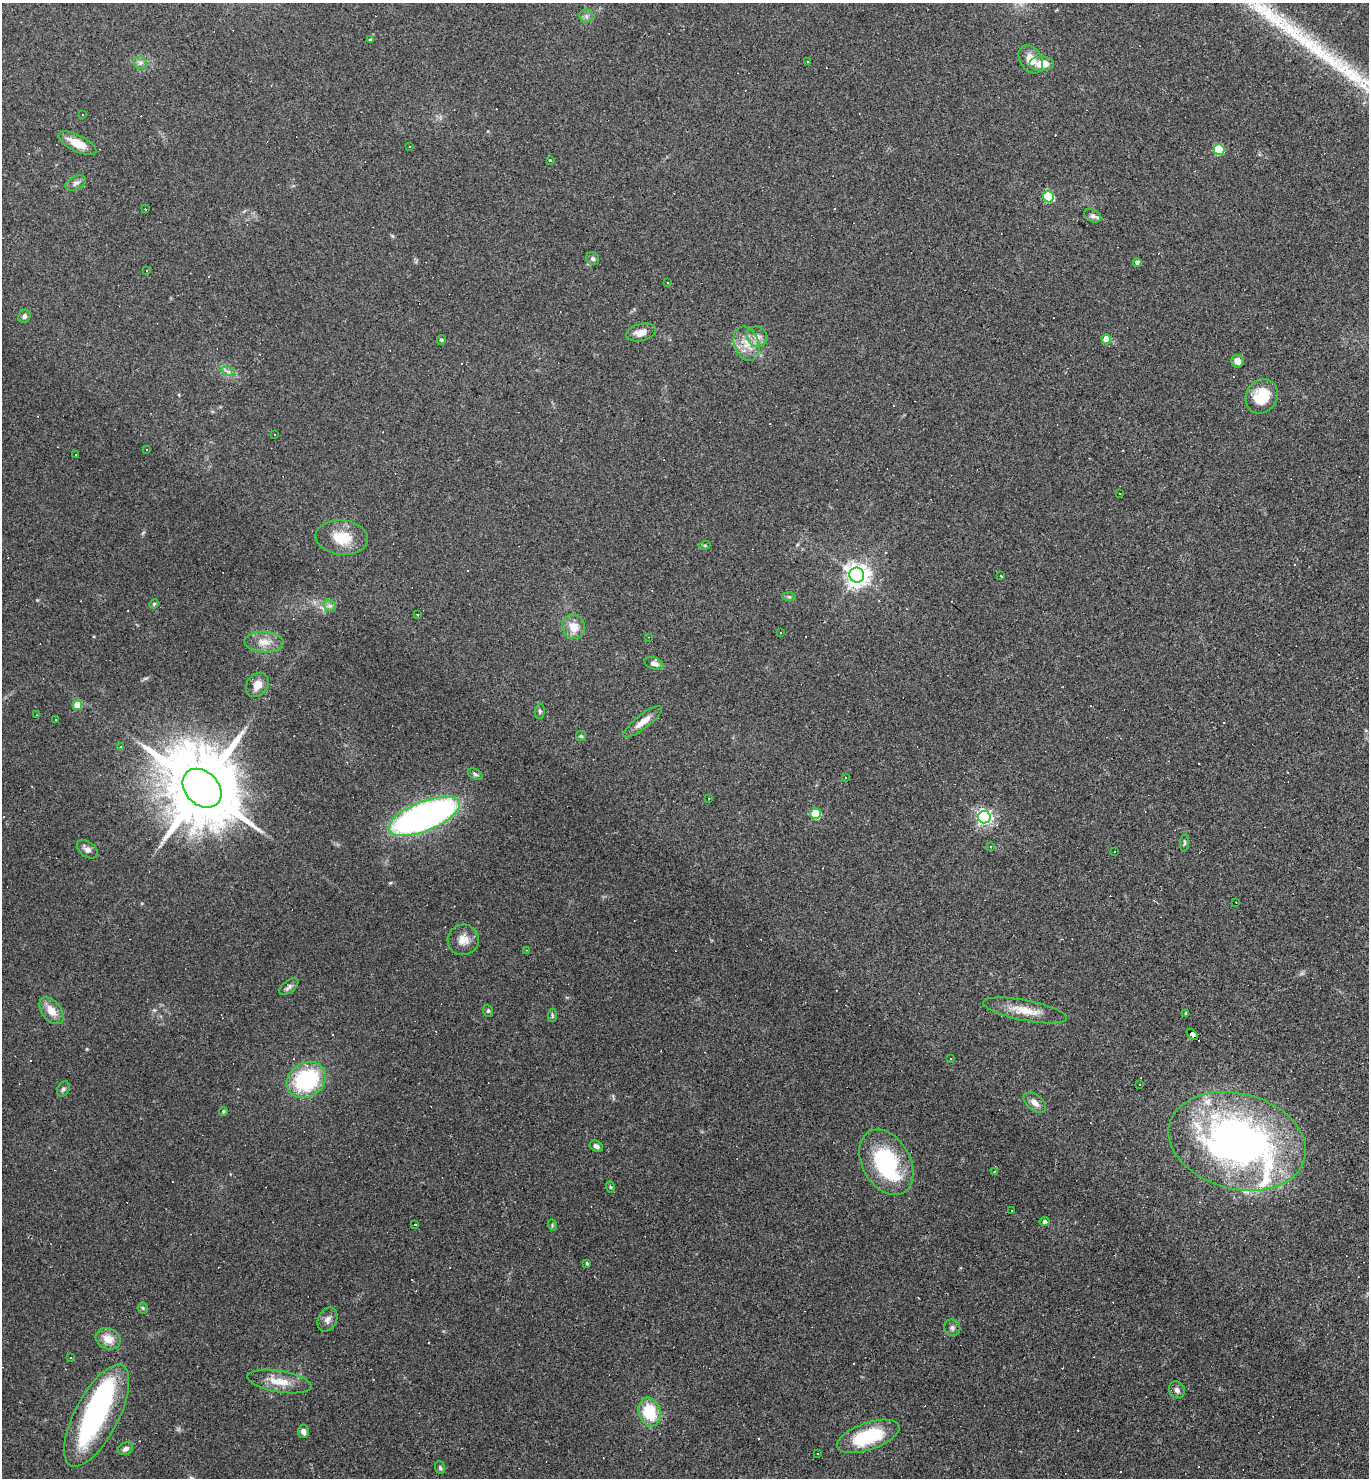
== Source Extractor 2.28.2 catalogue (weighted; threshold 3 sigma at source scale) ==
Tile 6 of 4 x 4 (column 2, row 2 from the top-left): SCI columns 1516-2882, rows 2951-4426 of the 5906 x 5901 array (HDU 1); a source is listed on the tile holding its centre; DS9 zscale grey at full resolution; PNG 1371 x 1480 px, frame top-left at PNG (2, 3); each listed source drawn as its Kron ellipse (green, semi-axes under 4 px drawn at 4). Shown black and unused: <1% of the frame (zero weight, under 3 of 4 exposures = <1% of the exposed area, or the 3 px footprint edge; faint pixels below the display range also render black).
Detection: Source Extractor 2.28.2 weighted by HDU 2 'WHT'; one run over the whole footprint, this tile lists its part. Background 0.0579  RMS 0.0069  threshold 0.0309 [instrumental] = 3 sigma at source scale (4.5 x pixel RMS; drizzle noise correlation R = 1.50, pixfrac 1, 0.05/0.05 arcsec/px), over >= 5 px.
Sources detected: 162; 2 inside a brighter object's white glare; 52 cosmic-ray / hot-pixel residue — neither listed nor drawn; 4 inside a brighter listed object's ellipse — not listed separately; the other 104 listed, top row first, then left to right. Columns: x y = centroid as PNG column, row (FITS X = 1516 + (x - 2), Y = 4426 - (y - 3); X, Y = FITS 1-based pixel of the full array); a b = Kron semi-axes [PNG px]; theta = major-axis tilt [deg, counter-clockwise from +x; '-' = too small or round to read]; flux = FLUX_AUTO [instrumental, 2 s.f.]
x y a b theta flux
586 16 7 6 - 2.1
370 40 4 4 - 0.87
1031 59 15 11 -57 8.9
807 61 2 2 - 0.64
140 63 6 6 - 2.1
1042 64 12 7 0 9.9
83 115 2 2 - 0.6
77 143 20 8 -26 12
410 146 3 3 - 1.4
1219 149 5 5 - 38
550 160 3 3 - 3.1
76 183 11 6 27 2.6
1048 197 5 5 - 58
145 209 2 2 - 0.62
1093 216 9 6 -26 2
593 259 7 6 - 1.4
1137 262 4 4 - 2.9
146 271 3 2 - 0.58
668 283 3 2 - 0.65
24 316 7 6 - 2.5
641 332 15 8 14 6.2
757 337 11 9 -43 5.1
1106 339 5 4 - 13
441 340 5 4 - 1.2
747 344 17 12 -70 10
1238 361 6 6 - 4.9
228 371 7 4 -19 1.7
1262 396 18 15 58 21
275 434 3 2 - 1
147 449 3 2 - 0.66
75 454 3 2 - 0.97
1120 493 3 2 - 0.56
342 538 26 17 -6 19
705 545 5 3 - 0.75
857 575 7 7 - 590
1000 576 3 3 - 2
789 597 6 4 -2 0.99
154 604 5 4 - 0.9
330 606 7 5 -43 1.8
418 615 3 3 - 2.1
573 627 12 11 - 9.2
780 633 3 3 - 2.5
648 637 3 2 - 0.39
264 642 19 10 -3 8.6
654 663 10 6 -19 3.1
257 685 13 10 55 6.4
77 705 5 5 - 12
540 711 8 5 86 1.3
37 715 4 2 - 0.52
55 720 3 3 - 2.3
643 722 24 7 38 7
581 736 5 5 - 1.1
121 746 3 2 - 0.53
475 774 8 5 -31 1.4
845 777 3 2 - 1.1
202 788 22 16 -45 10000
709 798 2 2 - 0.47
816 814 5 5 - 36
424 816 38 14 22 290
984 817 6 6 - 200
1184 843 9 3 86 1.2
990 847 4 3 - 0.75
87 849 11 7 -36 3.6
1115 852 3 2 - 0.69
1236 902 3 2 - 0.41
463 940 15 15 - 7.7
526 950 4 3 - 0.48
289 987 11 6 38 2.1
1025 1010 43 10 -11 14
51 1011 15 9 -51 9.1
488 1011 6 4 -70 0.96
1186 1013 4 3 - 1.2
552 1015 6 4 85 0.99
1192 1035 7 3 -41 230
950 1059 3 3 - 0.67
306 1080 21 16 33 65
1140 1085 3 2 - 1.1
63 1089 8 6 61 1.7
1035 1103 13 7 -39 4.4
223 1111 4 4 - 1
1237 1141 70 47 -15 330
596 1146 7 5 -29 2.3
886 1162 35 24 -60 68
995 1171 3 3 - 0.57
610 1187 6 3 -70 0.78
1011 1211 3 2 - 0.92
1045 1221 5 4 - 1.8
415 1225 3 3 - 170
552 1225 6 3 -74 0.79
587 1263 3 3 - 0.91
143 1308 5 5 - 0.96
328 1320 12 9 63 4
952 1328 8 7 - 2.2
108 1339 13 10 -23 9.3
71 1358 3 3 - 0.94
279 1381 32 10 -10 13
1177 1390 9 7 -55 2.8
650 1412 14 11 -73 27
97 1416 56 22 62 130
303 1431 6 5 - 3.3
868 1436 33 13 19 44
126 1449 8 6 27 2.6
818 1454 3 2 - 0.52
440 1468 6 5 - 1.1
Overlapping masked pixels (flux is a lower limit): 1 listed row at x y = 1192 1035
Unlisted compact peaks at least as high as the median listed source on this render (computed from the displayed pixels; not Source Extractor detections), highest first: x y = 1347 70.